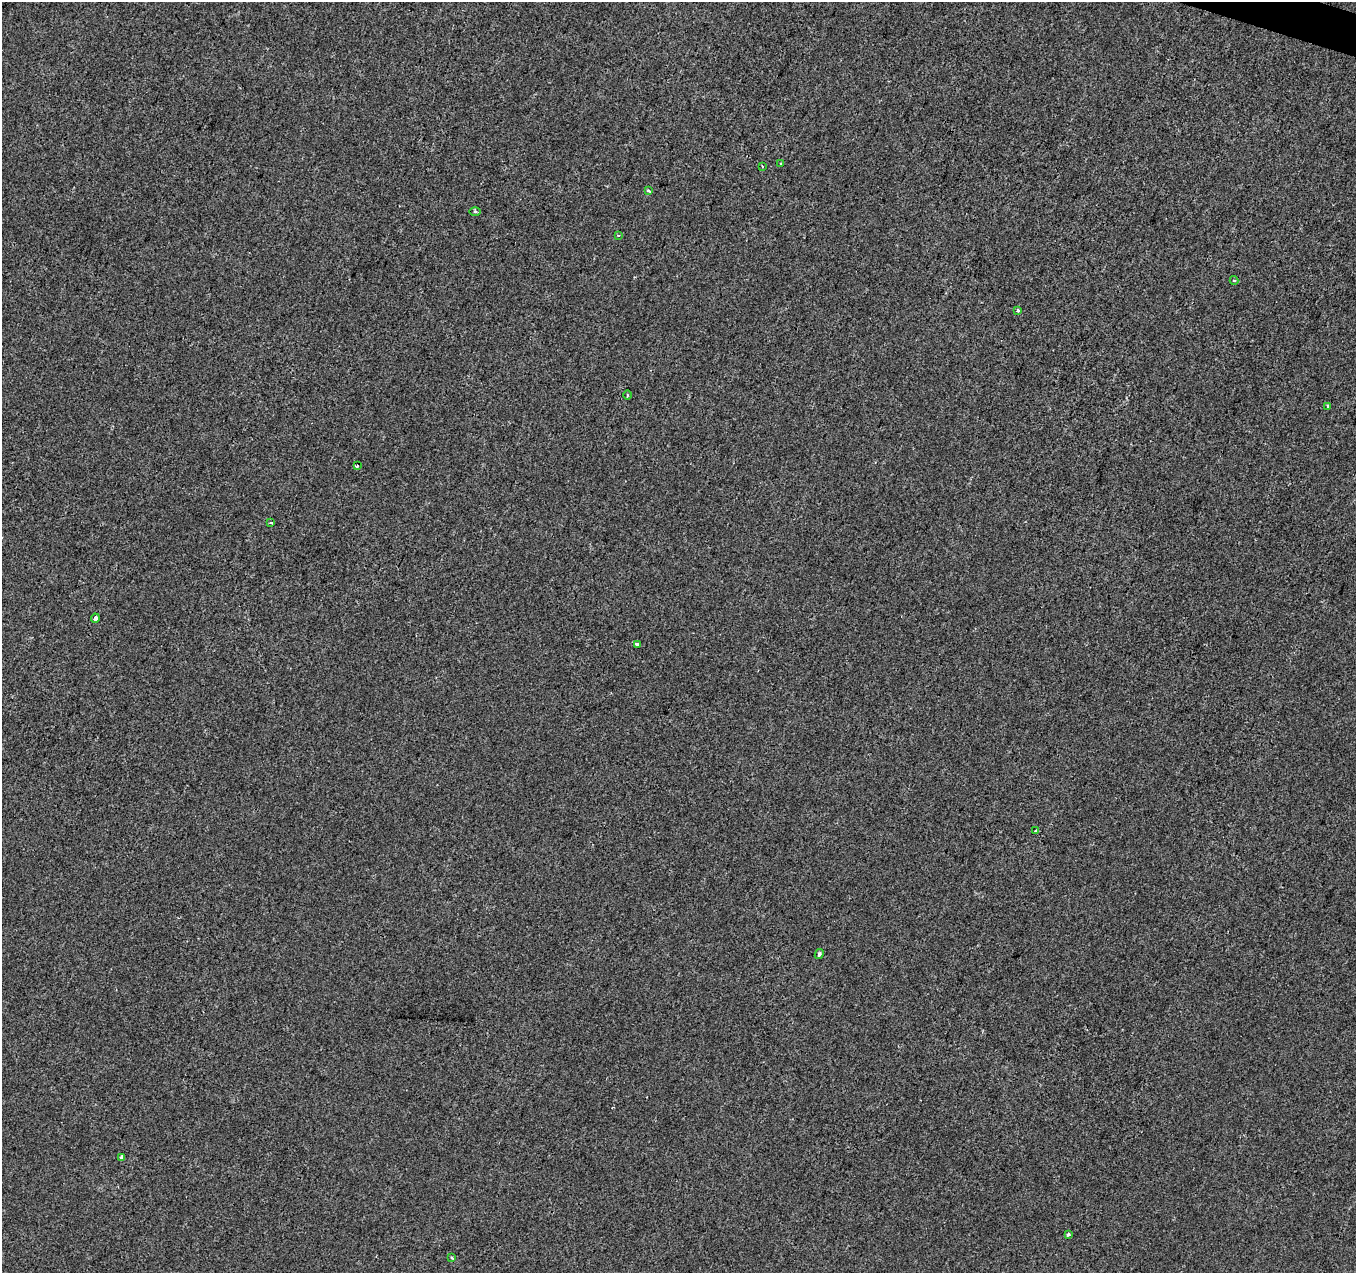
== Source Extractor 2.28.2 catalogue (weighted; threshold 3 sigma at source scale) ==
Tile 10 of 4 x 4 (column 2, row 3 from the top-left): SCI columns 1362-2715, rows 1548-2818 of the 5422 x 5573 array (HDU 1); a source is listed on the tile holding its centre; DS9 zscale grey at full resolution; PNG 1358 x 1275 px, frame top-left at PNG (2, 2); each listed source drawn as its Kron ellipse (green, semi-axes under 4 px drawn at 4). Shown black and unused: <1% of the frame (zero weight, under 2 of 3 exposures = <1% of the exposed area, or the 3 px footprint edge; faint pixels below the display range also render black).
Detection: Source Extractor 2.28.2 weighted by HDU 2 'WHT'; one run over the whole footprint, this tile lists its part. Background -5.66e-04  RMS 0.0041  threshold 0.0187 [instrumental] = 3 sigma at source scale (4.5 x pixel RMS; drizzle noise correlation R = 1.50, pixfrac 1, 0.0396/0.0396 arcsec/px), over >= 5 px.
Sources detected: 19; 1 cosmic-ray / hot-pixel residue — neither listed nor drawn; the other 18 listed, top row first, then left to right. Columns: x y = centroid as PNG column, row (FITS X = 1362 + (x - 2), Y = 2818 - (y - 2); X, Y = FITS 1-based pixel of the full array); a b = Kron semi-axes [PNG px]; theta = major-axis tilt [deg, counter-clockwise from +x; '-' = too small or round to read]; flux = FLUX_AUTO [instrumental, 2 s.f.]
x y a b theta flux
781 164 3 3 - 0.48
762 166 3 2 - 0.41
649 191 4 3 - 0.9
475 211 5 3 - 0.51
618 235 3 3 - 1.3
1234 280 4 3 - 0.67
1017 311 3 3 - 1.1
627 395 5 3 - 0.46
1328 406 3 3 - 2
357 466 4 3 - 1.7
271 523 3 3 - 1.1
95 618 4 4 - 4.5
637 644 3 3 - 3.3
1036 830 3 3 - 0.61
819 954 5 4 - 0.83
122 1157 4 4 - 0.92
1068 1234 4 4 - 1.1
452 1258 4 3 - 0.41